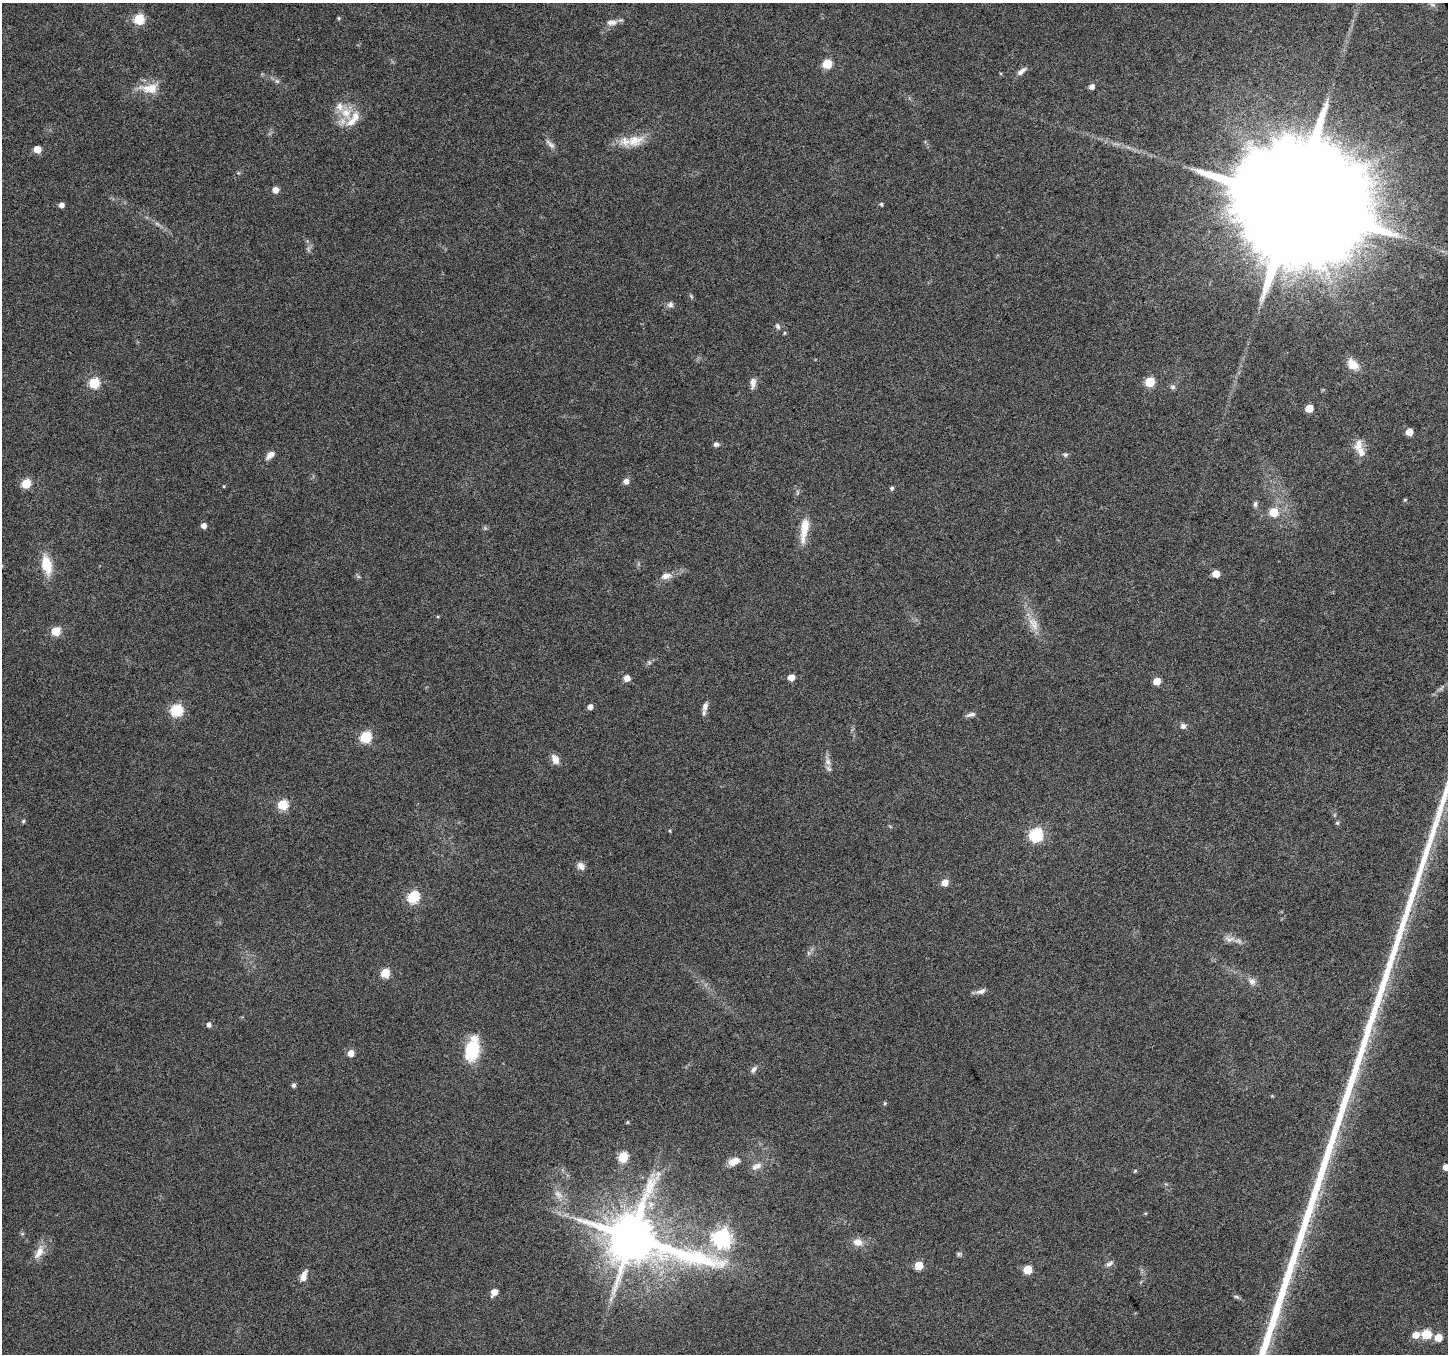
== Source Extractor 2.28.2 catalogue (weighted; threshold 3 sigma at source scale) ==
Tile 10 of 4 x 4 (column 2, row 3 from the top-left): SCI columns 1447-2892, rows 1456-2807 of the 5788 x 5675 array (HDU 1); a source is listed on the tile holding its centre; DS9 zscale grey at full resolution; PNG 1450 x 1356 px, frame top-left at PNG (2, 3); no overlay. Shown black and unused: <1% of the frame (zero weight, under 4 of 8 exposures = <1% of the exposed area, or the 3 px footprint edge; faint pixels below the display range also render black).
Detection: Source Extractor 2.28.2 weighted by HDU 2 'WHT'; one run over the whole footprint, this tile lists its part. Background 0.0485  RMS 0.0031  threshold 0.0125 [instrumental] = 3 sigma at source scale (4.09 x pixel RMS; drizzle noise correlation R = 1.36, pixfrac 0.8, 0.0396/0.0396 arcsec/px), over >= 5 px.
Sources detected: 104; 3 too faint to see at this stretch — not listed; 5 inside a brighter listed object's ellipse — not listed separately; the other 96 listed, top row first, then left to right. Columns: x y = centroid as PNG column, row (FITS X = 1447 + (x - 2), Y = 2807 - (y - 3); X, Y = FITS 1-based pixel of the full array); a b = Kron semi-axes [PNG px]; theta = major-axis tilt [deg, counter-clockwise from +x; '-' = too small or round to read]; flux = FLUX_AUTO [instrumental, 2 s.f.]
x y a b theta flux
338 18 5 4 - 0.34
139 19 6 5 - 21
612 22 14 7 -1 1.7
827 64 5 5 - 14
1021 71 13 6 40 1.5
277 81 7 6 - 0.68
1092 86 5 5 - 1.3
150 88 24 12 -1 5.5
346 113 17 15 -47 5.6
635 141 25 15 13 5.9
550 144 16 6 -43 1.3
37 149 5 5 - 5.1
238 173 6 4 17 0.38
275 190 7 7 - 1.7
1294 202 41 27 22 19000
881 204 4 4 - 0.49
61 205 5 4 - 1.6
670 304 8 8 - 0.96
778 326 8 6 -58 0.73
1353 364 16 11 -46 3.5
1150 382 5 5 - 13
94 383 6 5 - 21
753 383 12 6 85 1.9
1173 387 7 6 - 0.78
1309 408 5 5 - 5.9
1409 432 5 5 - 4.2
716 444 7 6 - 0.85
1358 445 16 11 69 2.8
270 455 11 6 44 2
1065 455 7 5 0 0.54
626 481 6 6 - 1.6
26 484 5 5 - 13
224 486 5 3 - 0.24
892 488 5 5 - 0.56
1405 500 5 4 - 0.35
1255 504 8 5 84 0.76
1273 512 6 6 - 8
204 526 4 4 - 2.1
804 529 33 9 81 6
47 565 20 10 -78 7.5
1216 574 5 5 - 5.2
666 576 13 8 9 2
1033 624 23 11 -61 4.1
56 631 5 5 - 11
791 677 5 5 - 3.3
627 678 5 5 - 2.5
1157 681 5 5 - 5.2
705 706 10 6 74 1.4
590 707 5 5 - 1.6
176 710 6 6 - 33
971 715 13 6 12 1.1
1183 726 8 7 - 1
365 737 6 6 - 25
555 759 12 8 -62 2.3
828 762 12 8 -73 1.7
282 805 5 5 - 17
23 821 5 4 - 0.48
1337 823 6 5 - 0.44
670 831 5 3 - 0.27
1036 835 6 6 - 48
581 866 10 8 -44 1.6
945 883 7 7 - 2.3
413 897 6 6 - 31
1230 939 17 9 -3 2.1
385 973 5 5 - 13
1252 981 11 9 -52 1.5
981 991 15 6 20 1.4
208 1025 5 5 - 1.2
472 1050 22 12 76 16
351 1053 5 5 - 2.9
754 1069 11 5 51 0.98
294 1085 5 4 - 0.85
885 1103 5 4 - 0.36
627 1122 4 4 - 0.37
623 1157 6 5 - 17
734 1161 14 8 23 2.8
757 1166 13 8 45 1.7
1446 1167 5 5 - 2.5
1135 1171 5 4 - 0.33
558 1195 14 9 -41 2.2
1145 1213 5 3 - 0.27
22 1234 6 4 0 0.36
632 1237 25 14 -17 1800
722 1238 7 7 - 140
858 1242 12 10 -14 2.4
39 1252 21 9 62 3.2
959 1254 8 5 0 0.55
1109 1264 11 5 28 0.94
918 1266 5 5 - 8.5
1027 1270 5 5 - 9.6
303 1276 15 8 73 2.3
494 1292 6 5 - 3.1
1236 1296 9 3 -11 0.5
1426 1334 6 5 - 14
1416 1335 6 5 - 3.4
1438 1338 5 5 - 4.9
Isophote crosses this tile's border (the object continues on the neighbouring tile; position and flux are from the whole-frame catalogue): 1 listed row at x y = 1446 1167